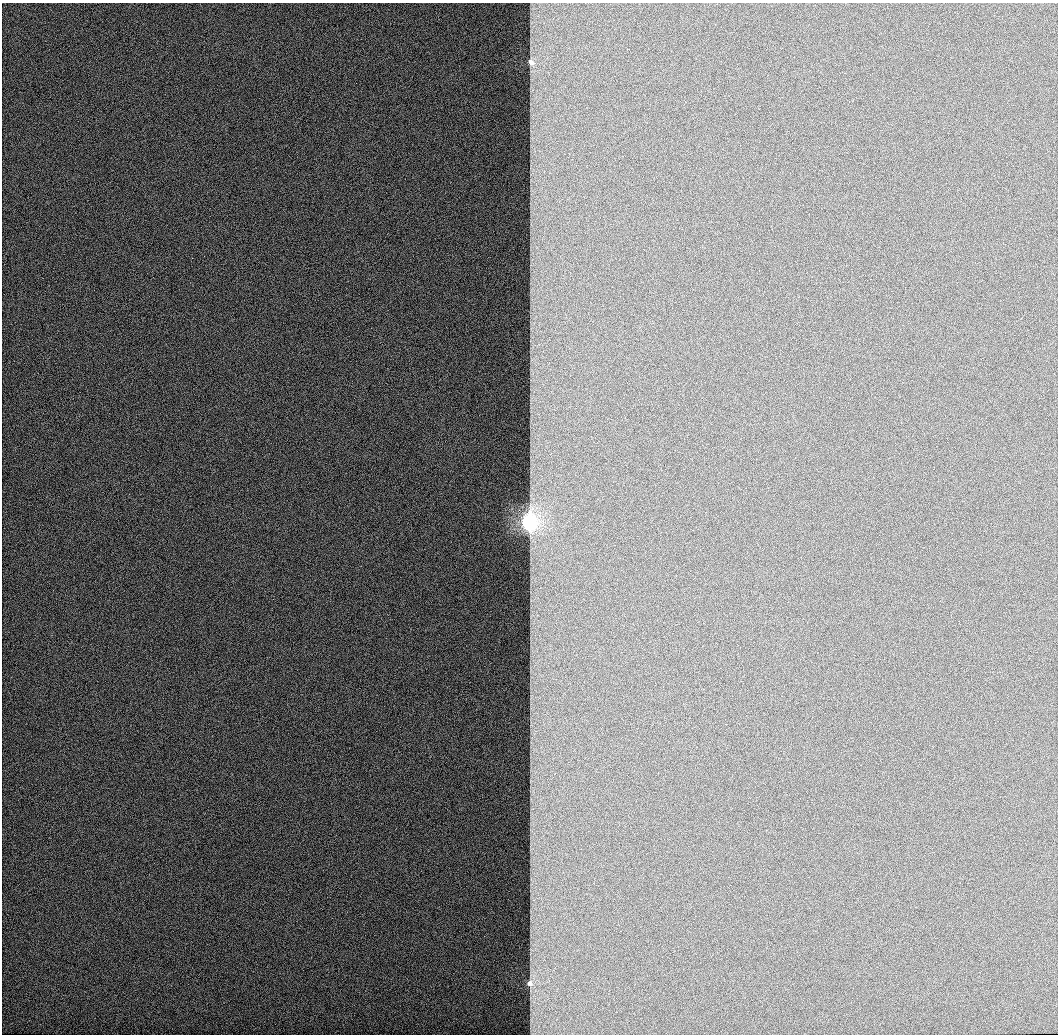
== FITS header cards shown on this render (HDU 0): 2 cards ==
NAXIS1  =                 1056 / Length of Axis 1 (Serial)
NAXIS2  =                 1032 / Length of Axis 2 (Parallel)

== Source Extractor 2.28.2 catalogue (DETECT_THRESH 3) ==
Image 1056 x 1032 px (HDU 0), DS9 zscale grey, 1 PNG px = 1 image px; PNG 1060 x 1036 px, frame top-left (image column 1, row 1032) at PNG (2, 3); no overlay
Background 517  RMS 2.9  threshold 8.73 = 3 sigma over >= 5 px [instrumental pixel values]
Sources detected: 3; all 3 listed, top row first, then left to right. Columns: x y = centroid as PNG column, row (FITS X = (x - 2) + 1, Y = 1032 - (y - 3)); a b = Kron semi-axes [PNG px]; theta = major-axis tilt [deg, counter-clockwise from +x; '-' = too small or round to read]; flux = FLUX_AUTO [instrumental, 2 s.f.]
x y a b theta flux
531 63 4 3 - 3100
529 522 5 4 - 91000
529 983 3 3 - 4400